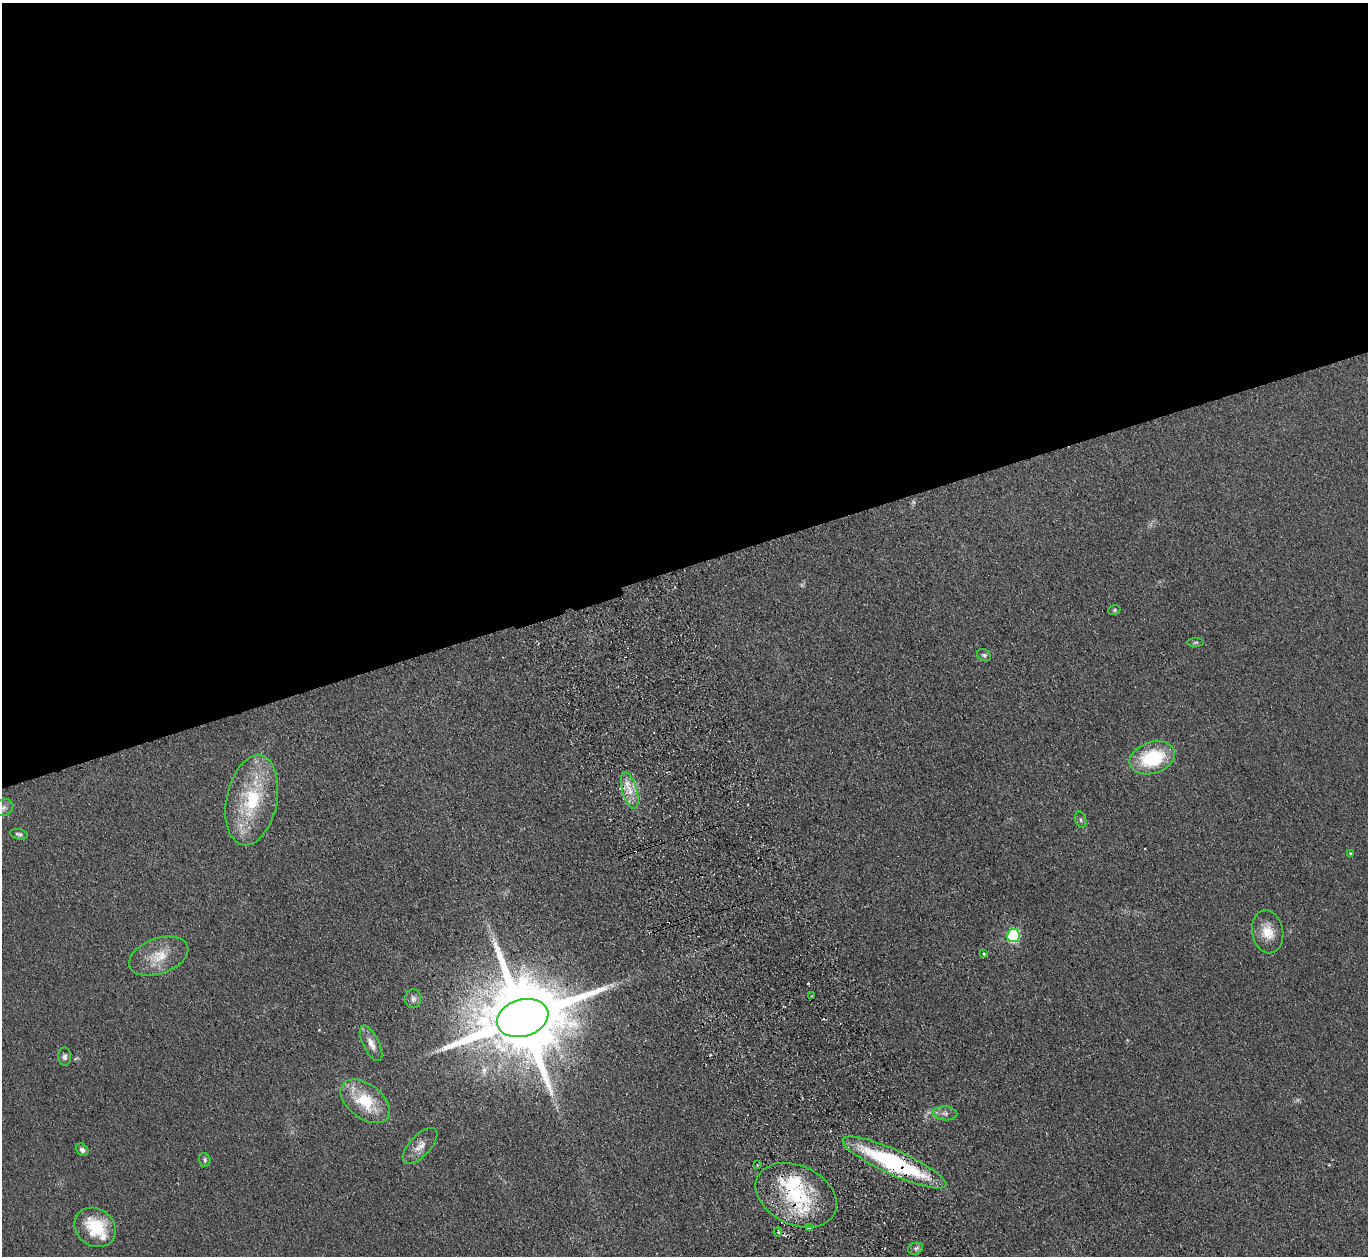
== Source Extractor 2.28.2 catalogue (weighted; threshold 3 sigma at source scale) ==
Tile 2 of 4 x 4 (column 2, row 1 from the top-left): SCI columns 1422-2787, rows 3940-5193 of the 5574 x 5496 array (HDU 1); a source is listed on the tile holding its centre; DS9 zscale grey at full resolution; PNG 1370 x 1258 px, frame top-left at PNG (2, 3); each listed source drawn as its Kron ellipse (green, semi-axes under 4 px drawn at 4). Shown black and unused: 45% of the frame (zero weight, under 2 of 3 exposures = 3% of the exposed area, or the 3 px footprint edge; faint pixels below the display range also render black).
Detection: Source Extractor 2.28.2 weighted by HDU 2 'WHT'; one run over the whole footprint, this tile lists its part. Background 0.0465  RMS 0.0085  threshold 0.038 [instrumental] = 3 sigma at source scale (4.5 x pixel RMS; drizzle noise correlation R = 1.50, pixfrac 1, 0.05/0.05 arcsec/px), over >= 5 px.
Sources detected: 44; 3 too faint to see at this stretch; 6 cosmic-ray / hot-pixel residue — neither listed nor drawn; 4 inside a brighter listed object's ellipse — not listed separately; the other 31 listed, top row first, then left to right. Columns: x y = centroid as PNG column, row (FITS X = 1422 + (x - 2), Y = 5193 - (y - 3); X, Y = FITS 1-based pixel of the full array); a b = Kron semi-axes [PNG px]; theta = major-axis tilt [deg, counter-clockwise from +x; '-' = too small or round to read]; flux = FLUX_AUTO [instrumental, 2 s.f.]
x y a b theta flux
1114 610 6 5 - 1.3
1196 642 8 4 1 1.4
984 655 7 5 -29 1.8
1152 758 23 15 18 54
630 790 19 7 -74 11
252 800 46 25 78 67
4 808 10 8 27 3.4
1081 820 8 5 -73 1.9
19 834 9 5 -12 2.1
1350 853 4 3 - 0.91
1268 932 21 15 -79 15
1013 935 6 6 - 93
983 954 3 3 - 2.3
159 956 31 17 20 22
812 996 3 2 - 0.85
413 999 9 8 - 3.5
523 1018 26 18 17 17000
371 1043 19 8 -64 8.4
65 1057 9 6 88 2.9
365 1101 28 17 -37 38
945 1113 12 7 -3 4
420 1146 22 10 47 9.3
82 1150 7 5 -44 3.2
205 1160 7 5 -68 1.8
894 1163 56 12 -24 130
757 1165 3 2 - 1.1
796 1195 43 29 -25 66
95 1227 22 18 -36 36
809 1228 4 3 - 2.9
778 1232 4 3 - 1
916 1249 8 5 18 2.1
Overlapping masked pixels (flux is a lower limit): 2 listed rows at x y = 894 1163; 796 1195